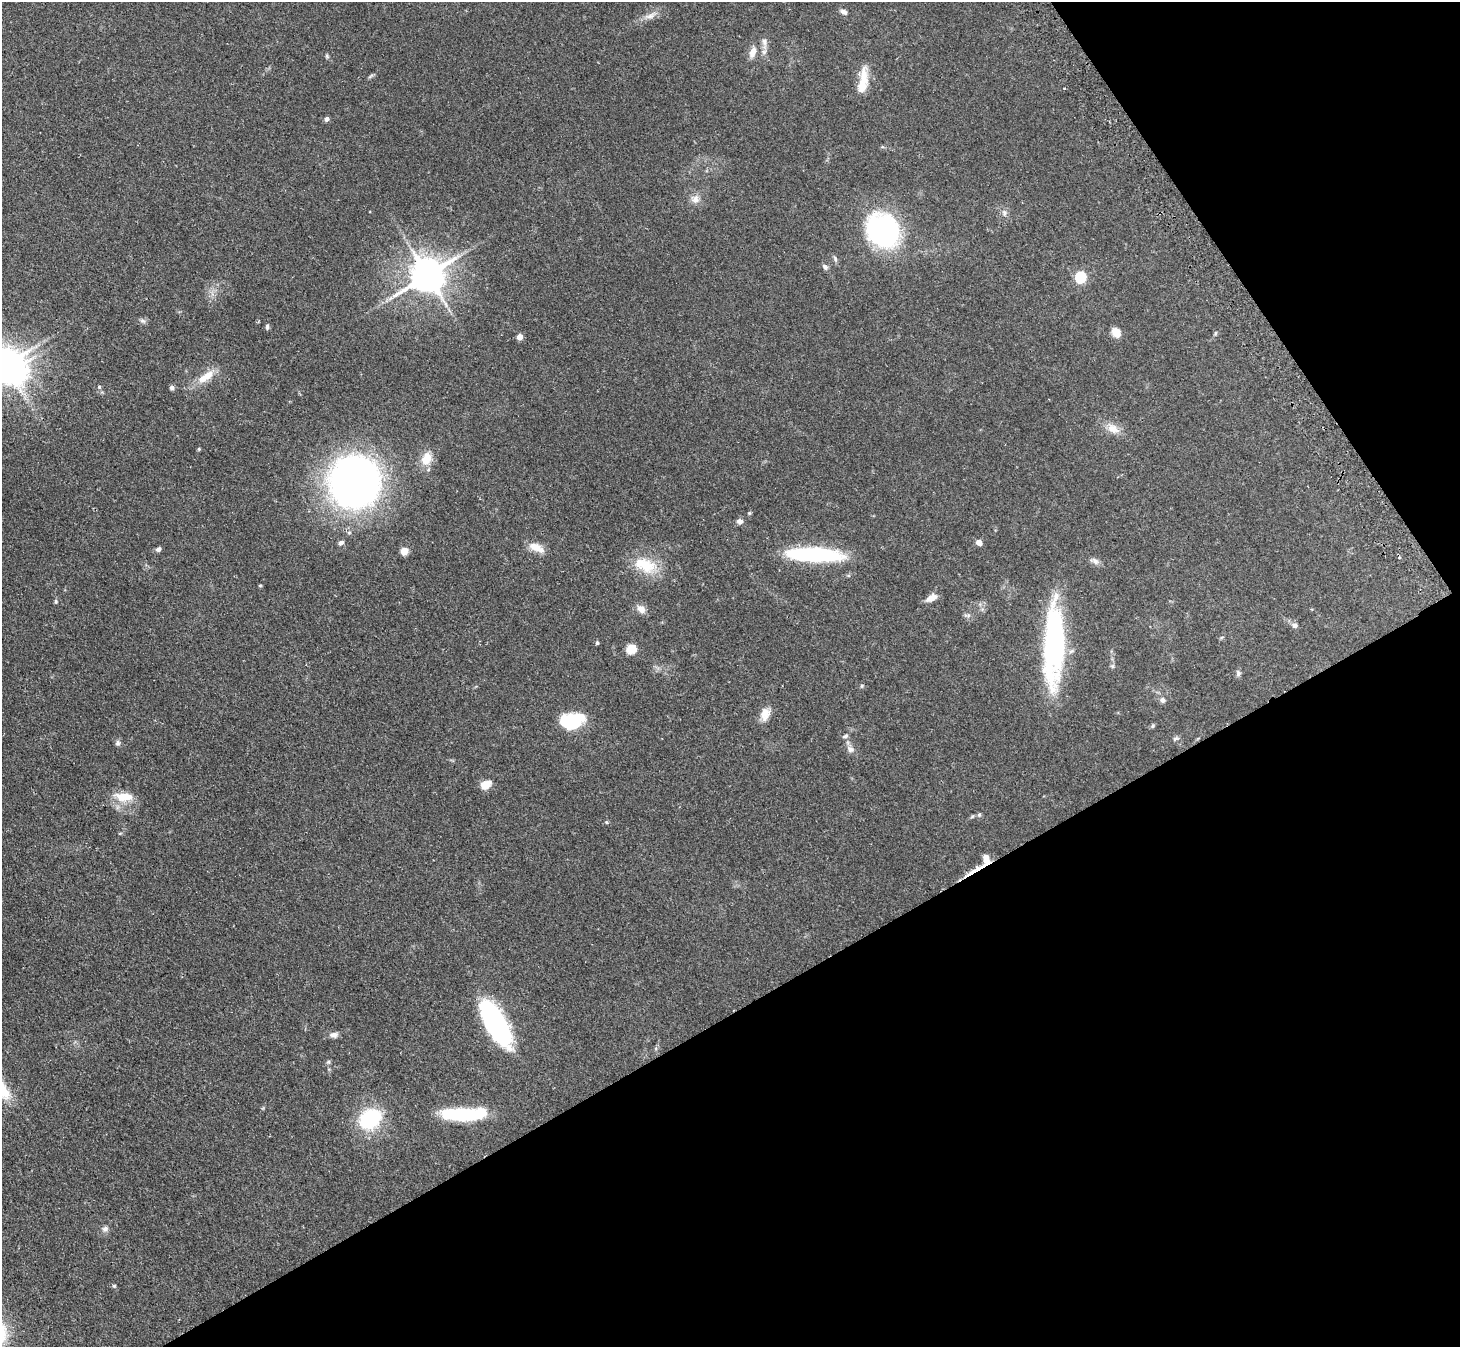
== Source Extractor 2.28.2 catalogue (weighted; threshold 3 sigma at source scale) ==
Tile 12 of 4 x 4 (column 4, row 3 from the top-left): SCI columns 4409-5866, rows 1519-2863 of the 5898 x 5865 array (HDU 1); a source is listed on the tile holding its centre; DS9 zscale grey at full resolution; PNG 1462 x 1349 px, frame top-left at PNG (2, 2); no overlay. Shown black and unused: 31% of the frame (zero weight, under 2 of 3 exposures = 3% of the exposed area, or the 3 px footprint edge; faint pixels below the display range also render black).
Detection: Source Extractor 2.28.2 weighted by HDU 2 'WHT'; one run over the whole footprint, this tile lists its part. Background 0.0955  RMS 0.0063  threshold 0.0281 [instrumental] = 3 sigma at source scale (4.5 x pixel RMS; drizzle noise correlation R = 1.50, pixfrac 1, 0.05/0.05 arcsec/px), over >= 5 px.
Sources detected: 74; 1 inside a brighter object's white glare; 1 cosmic-ray / hot-pixel residue — not listed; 1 inside a brighter listed object's ellipse — not listed separately; the other 71 listed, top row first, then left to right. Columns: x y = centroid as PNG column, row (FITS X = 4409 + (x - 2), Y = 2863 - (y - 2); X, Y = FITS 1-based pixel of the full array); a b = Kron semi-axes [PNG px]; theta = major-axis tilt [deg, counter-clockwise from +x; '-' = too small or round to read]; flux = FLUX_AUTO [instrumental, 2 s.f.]
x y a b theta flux
844 12 9 6 -28 2.1
650 15 18 7 28 4.4
764 42 12 7 -78 2.8
753 52 16 8 69 4.7
327 56 5 5 - 0.87
371 76 10 3 40 1
863 81 35 10 82 12
326 119 5 5 - 2.3
696 199 12 9 74 3.9
1004 213 10 6 -83 2.1
884 231 32 26 -46 130
835 259 8 5 -65 1.3
825 267 9 6 -50 1.7
427 275 11 9 29 1500
1080 277 6 5 - 60
143 321 9 5 -19 1.6
267 326 7 4 87 1.3
1116 333 10 8 -54 7.1
1215 333 5 5 - 0.73
520 337 4 4 - 6.6
4 365 11 8 45 1100
206 377 27 9 33 11
99 387 3 3 - 1.6
172 388 5 5 - 1.7
1113 429 17 11 -30 6.9
199 449 5 4 - 0.67
426 459 18 13 69 8.8
354 482 34 32 -90 500
749 513 5 5 - 0.72
740 521 7 6 - 2.7
979 542 6 5 - 3.9
341 543 8 6 32 1.7
536 547 21 9 -23 7.2
158 549 6 5 - 1.9
404 551 5 5 - 16
814 555 59 13 -3 65
1095 561 12 7 -45 2.5
645 566 27 21 -13 20
260 585 5 3 - 0.6
931 598 13 7 29 4.9
56 601 7 4 90 0.85
641 609 11 8 -48 4.8
967 615 11 3 -9 1.3
1294 625 7 6 - 2.4
597 643 5 4 - 0.87
1054 646 78 19 88 120
631 649 5 5 - 34
1112 666 6 5 - 1.1
1238 674 10 5 78 1.6
862 686 5 4 - 0.8
1162 700 7 6 - 1.9
765 714 17 11 80 6.2
572 721 24 15 14 31
1153 726 6 5 - 0.96
845 736 8 5 31 1.4
1176 739 9 5 22 1.3
118 743 8 7 - 1.6
850 749 10 8 -30 2.9
486 785 11 8 31 7.1
124 797 24 11 -5 12
979 815 6 5 - 1.1
606 822 5 4 - 0.67
986 860 18 12 63 6.7
972 872 30 4 31 7.1
496 1023 44 17 -61 110
334 1035 10 7 9 2.8
328 1062 6 5 - 0.99
462 1114 43 11 1 50
370 1119 21 17 36 45
105 1229 9 7 1 2.1
114 1286 5 4 - 0.75
Overlapping masked pixels (flux is a lower limit): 2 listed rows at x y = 986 860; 972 872
Isophote crosses this tile's border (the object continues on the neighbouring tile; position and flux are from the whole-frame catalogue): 1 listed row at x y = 4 365